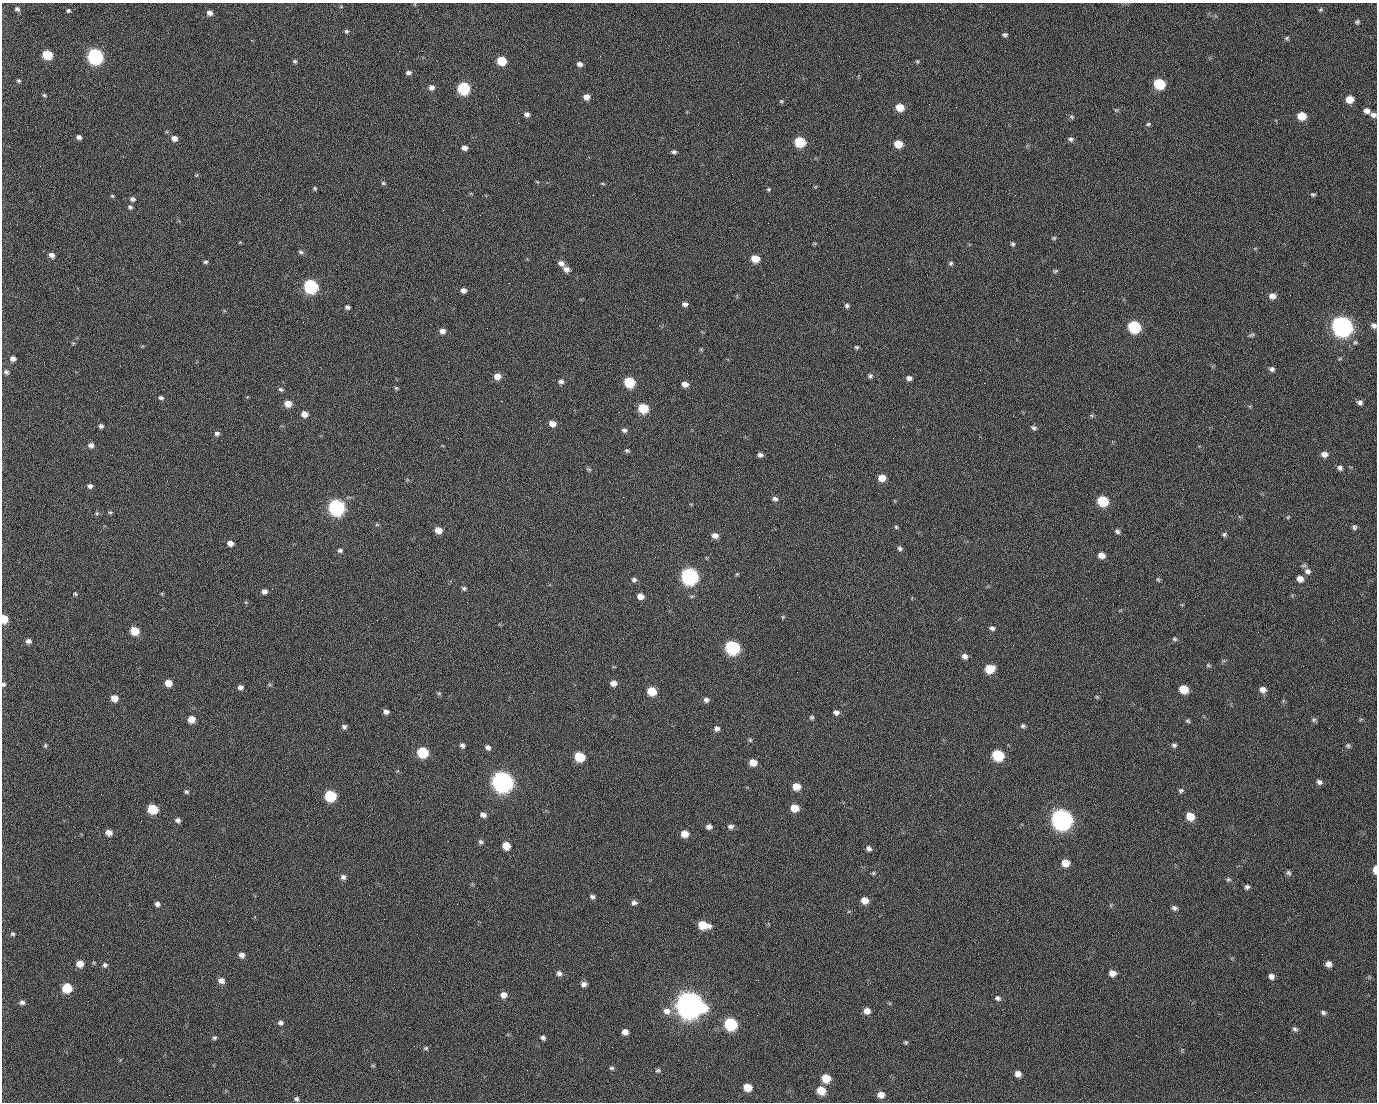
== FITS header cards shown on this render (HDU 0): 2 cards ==
NAXIS1  =                 1375 / length of data axis 1
NAXIS2  =                 1100 / length of data axis 2

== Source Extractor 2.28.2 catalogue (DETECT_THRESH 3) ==
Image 1375 x 1100 px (HDU 0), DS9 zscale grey, 1 PNG px = 1 image px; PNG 1379 x 1104 px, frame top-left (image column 1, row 1100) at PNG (2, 3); no overlay
Background 1450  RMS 28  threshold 84.6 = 3 sigma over >= 5 px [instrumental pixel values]
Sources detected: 269; all 269 listed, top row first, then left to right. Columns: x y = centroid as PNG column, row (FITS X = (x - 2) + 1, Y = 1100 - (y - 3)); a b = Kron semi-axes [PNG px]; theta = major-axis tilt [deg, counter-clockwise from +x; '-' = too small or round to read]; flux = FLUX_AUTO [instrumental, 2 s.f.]
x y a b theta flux
17 9 7 6 - 5.0e+03
1320 10 5 4 - 2.4e+03
70 11 6 3 -28 6.4e+03
990 12 2 2 - 1.7e+03
209 13 7 6 - 7.8e+03
1357 22 5 5 - 3.1e+03
346 31 5 4 - 3.4e+03
1005 35 6 5 - 3.9e+03
1287 38 6 5 - 3.1e+03
399 51 2 2 - 2.1e+04
47 55 7 6 - 7.5e+04
95 56 8 7 - 5.1e+05
295 61 5 4 - 3.1e+03
501 61 6 6 - 5.8e+04
917 61 6 4 71 2.4e+03
579 64 6 5 - 7.5e+03
408 72 7 5 0 5.9e+03
19 81 5 4 - 2.8e+03
1159 84 7 7 - 1.1e+05
431 88 7 7 - 7.7e+03
463 88 7 7 - 1.8e+05
44 95 6 4 -26 2.8e+03
586 97 6 6 - 1.3e+04
498 99 2 2 - 1.1e+03
1349 99 7 6 - 2.5e+04
434 100 3 2 - 4.0e+03
781 101 5 5 - 2.6e+03
900 107 7 6 - 3.6e+04
1116 110 6 4 -42 2.5e+03
1367 111 6 5 - 9.9e+03
527 114 6 5 - 6.8e+03
1373 115 7 5 -11 7.0e+03
1302 116 7 6 - 3.6e+04
1071 117 7 5 -21 3.5e+03
518 123 2 2 - 2.4e+04
1148 124 6 4 18 3.2e+03
79 137 5 5 - 5.7e+03
174 138 6 6 - 1.0e+04
1071 139 7 6 - 5.2e+03
800 142 7 6 - 9.3e+04
898 144 7 6 - 3.2e+04
464 148 6 4 0 9.3e+03
674 152 5 5 - 4.5e+03
197 175 6 3 70 2.0e+03
383 183 6 5 - 2.7e+03
603 184 5 3 - 1.9e+03
315 188 5 4 - 2.6e+03
769 189 4 4 - 2.4e+03
1313 194 6 4 7 3.2e+03
1015 195 2 2 - 6.5e+03
112 196 5 4 - 2.2e+03
132 199 6 5 - 5.7e+03
130 207 6 5 - 4.1e+03
1054 238 6 5 - 2.7e+03
1012 244 5 4 - 3.4e+03
301 252 7 5 -3 4.0e+03
52 255 6 5 - 8.8e+03
755 259 6 5 - 3.2e+04
206 262 5 5 - 3.6e+03
561 263 7 6 - 9.5e+03
951 263 6 5 - 3.6e+03
566 269 7 6 - 1.0e+04
1055 271 7 5 16 3.1e+03
508 283 2 2 - 5.5e+04
311 286 7 7 - 3.2e+05
464 290 6 5 - 7.9e+03
1083 291 2 2 - 3.2e+03
1290 295 3 2 - 1.8e+03
1272 296 8 7 - 1.2e+04
685 304 6 5 - 6.3e+03
847 305 6 5 - 4.4e+03
347 307 5 5 - 4.9e+03
355 315 2 2 - 1.1e+03
59 322 2 2 - 1.4e+03
1287 324 2 2 - 1.1e+03
1374 325 7 6 - 6.6e+03
1342 326 9 8 - 1.4e+06
1134 327 8 7 - 1.8e+05
442 331 6 6 - 9.8e+03
1251 335 9 4 18 3.5e+03
1355 342 5 5 - 3.1e+03
73 343 5 5 - 2.2e+03
856 347 5 5 - 2.8e+03
701 349 5 5 - 1.9e+03
13 359 6 5 - 8.5e+03
1272 369 6 5 - 5.6e+03
6 372 6 5 - 4.9e+03
497 376 7 6 - 1.7e+04
870 376 6 5 - 4.1e+03
909 378 6 5 - 6.7e+03
561 381 6 5 - 5.6e+03
629 382 7 6 - 9.3e+04
984 383 2 2 - 1.9e+04
685 384 6 5 - 1.1e+04
396 388 5 4 - 2.6e+03
281 389 7 5 -30 3.9e+03
97 391 2 2 - 1.2e+03
161 398 6 4 -12 4.3e+03
501 401 3 2 - 5.9e+04
1360 402 6 5 - 5.8e+03
288 404 7 6 - 2.0e+04
643 408 7 6 - 6.9e+04
619 412 2 2 - 7.8e+02
304 414 6 5 - 1.4e+04
1091 415 6 4 -19 2.7e+03
552 424 6 5 - 1.4e+04
101 426 5 4 - 4.7e+03
1034 428 8 5 -18 4.3e+03
624 430 7 5 -7 4.8e+03
217 433 7 6 - 5.5e+03
91 445 6 6 - 7.9e+03
627 451 6 5 - 3.4e+03
1324 454 7 6 - 1.0e+04
760 455 6 5 - 5.4e+03
1340 468 7 6 - 5.8e+03
589 469 8 4 -8 2.7e+03
882 478 7 6 - 2.2e+04
90 486 5 5 - 5.7e+03
623 497 2 2 - 3.1e+03
775 499 7 5 -13 5.1e+03
1103 501 7 6 - 9.0e+04
336 507 8 7 - 5.7e+05
110 512 6 4 0 2.5e+03
97 513 5 5 - 2.8e+03
1288 517 5 3 - 1.7e+03
377 525 6 4 -1 2.2e+03
896 527 5 5 - 2.6e+03
1354 527 7 6 - 4.3e+03
438 530 6 6 - 2.0e+04
1117 531 6 5 - 4.8e+03
1224 534 6 5 - 3.6e+03
715 535 8 6 -16 1.0e+04
230 543 6 5 - 1.0e+04
900 548 6 5 - 4.1e+03
340 550 6 5 - 4.0e+03
1101 555 7 6 - 1.4e+04
655 557 2 2 - 8.4e+02
1308 571 9 7 -12 8.6e+03
737 574 5 4 - 2.2e+03
689 576 8 7 - 6.8e+05
1300 579 7 6 - 1.2e+04
634 580 6 6 - 5.1e+03
1158 580 6 5 - 2.6e+03
464 588 6 5 - 3.5e+03
264 591 5 5 - 7.9e+03
75 594 5 4 - 2.4e+03
640 596 6 5 - 1.3e+04
692 596 6 4 19 2.4e+03
783 617 5 5 - 2.2e+03
4 619 6 5 - 3.7e+04
27 619 2 2 - 3.8e+03
377 620 2 2 - 1.1e+04
992 628 6 6 - 5.4e+03
135 631 7 6 - 4.1e+04
1174 639 6 5 - 3.2e+03
28 641 6 5 - 7.1e+03
732 647 8 7 - 3.2e+05
965 656 7 6 - 8.5e+03
1208 665 6 4 -18 2.7e+03
989 669 7 6 - 4.6e+04
168 683 6 6 - 2.0e+04
613 683 7 6 - 1.1e+04
3 684 5 5 - 3.9e+03
240 687 6 5 - 7.0e+03
1183 689 7 6 - 3.8e+04
1263 689 7 6 - 1.1e+04
651 691 7 6 - 4.5e+04
439 693 5 5 - 2.6e+03
1097 697 5 4 - 2.1e+03
114 698 6 6 - 1.9e+04
706 700 7 6 - 6.0e+03
386 712 6 5 - 7.0e+03
836 712 6 5 - 7.3e+03
812 717 6 5 - 3.2e+03
191 719 6 6 - 2.1e+04
1314 720 7 5 4 3.7e+03
1188 721 6 5 - 3.1e+03
1023 726 7 5 -6 4.1e+03
344 727 6 6 - 5.0e+03
717 729 7 6 - 6.0e+03
750 740 5 5 - 2.7e+03
45 745 6 4 -89 2.7e+03
462 745 6 5 - 5.7e+03
1174 745 6 6 - 4.5e+03
1348 745 6 6 - 3.7e+03
488 747 6 5 - 6.5e+03
422 752 7 7 - 9.6e+04
934 753 2 2 - 1.8e+03
998 755 7 7 - 1.2e+05
579 757 7 6 - 7.2e+04
753 762 6 6 - 2.1e+04
502 781 9 8 - 1.5e+06
1319 782 7 6 - 6.3e+03
796 786 7 6 - 2.4e+04
1181 790 7 6 - 3.9e+03
186 792 6 5 - 3.6e+03
101 794 2 2 - 2.3e+03
930 795 2 2 - 7.6e+03
330 796 7 7 - 1.3e+05
795 808 7 6 - 2.9e+04
1053 808 2 2 - 1.6e+04
152 809 7 6 - 7.1e+04
483 815 6 5 - 7.9e+03
1190 816 7 6 - 3.0e+04
1061 819 9 8 - 1.4e+06
178 820 6 5 - 5.4e+03
730 826 7 6 - 6.6e+03
709 827 6 5 - 7.0e+03
109 833 6 6 - 1.3e+04
684 834 7 6 - 2.0e+04
481 842 6 6 - 4.1e+03
506 846 6 6 - 2.6e+04
869 848 7 6 - 6.0e+03
1065 863 7 7 - 2.3e+04
1375 870 7 3 90 1.6e+04
873 873 6 4 22 2.6e+03
1288 873 6 6 - 4.3e+03
343 877 7 6 - 6.3e+03
1228 879 7 5 -5 3.3e+03
1247 887 6 5 - 4.4e+03
592 897 6 5 - 4.8e+03
865 900 7 6 - 1.8e+04
634 903 7 6 - 6.2e+03
157 904 6 5 - 6.2e+03
457 904 2 2 - 1.6e+03
1174 908 7 6 - 5.2e+03
229 921 2 2 - 9.2e+02
703 925 10 6 -10 4.2e+04
1118 932 2 2 - 2.0e+03
13 934 5 5 - 3.0e+03
242 955 7 6 - 8.2e+03
610 959 2 2 - 2.3e+03
80 964 7 6 - 1.8e+04
1328 964 5 5 - 1.0e+04
105 965 6 6 - 4.8e+03
559 973 7 6 - 6.9e+03
1112 973 7 6 - 1.2e+04
1271 976 6 6 - 7.8e+03
221 980 8 7 - 9.8e+03
758 980 3 2 - 2.1e+03
584 984 6 6 - 7.2e+03
67 988 7 7 - 6.0e+04
504 995 7 6 - 1.2e+04
998 998 8 6 -34 5.8e+03
22 1002 7 6 - 5.8e+03
689 1005 11 10 - 2.9e+06
667 1011 11 9 -21 1.4e+04
867 1011 7 6 - 1.3e+04
1323 1013 7 5 -30 4.4e+03
757 1015 2 2 - 1.1e+03
281 1023 8 6 -4 5.5e+03
730 1024 8 7 - 1.9e+05
1295 1029 7 6 - 4.7e+03
625 1032 6 6 - 1.0e+04
1136 1035 2 2 - 1.1e+03
214 1038 6 5 - 3.4e+03
543 1038 6 5 - 4.6e+03
906 1042 5 5 - 2.7e+03
426 1048 6 5 - 3.0e+03
373 1066 6 4 -19 2.1e+03
612 1068 6 5 - 3.5e+03
658 1070 6 5 - 3.5e+03
1018 1074 6 6 - 1.1e+04
826 1078 7 7 - 3.6e+04
747 1087 7 6 - 3.0e+04
821 1090 7 7 - 3.5e+04
169 1095 2 2 - 5.2e+03
881 1095 7 6 - 1.3e+04
296 1099 7 5 -39 4.2e+03
At the frame edge (FLAGS 8, measured only in part): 5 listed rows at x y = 1373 115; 1374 325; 4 619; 3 684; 1375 870